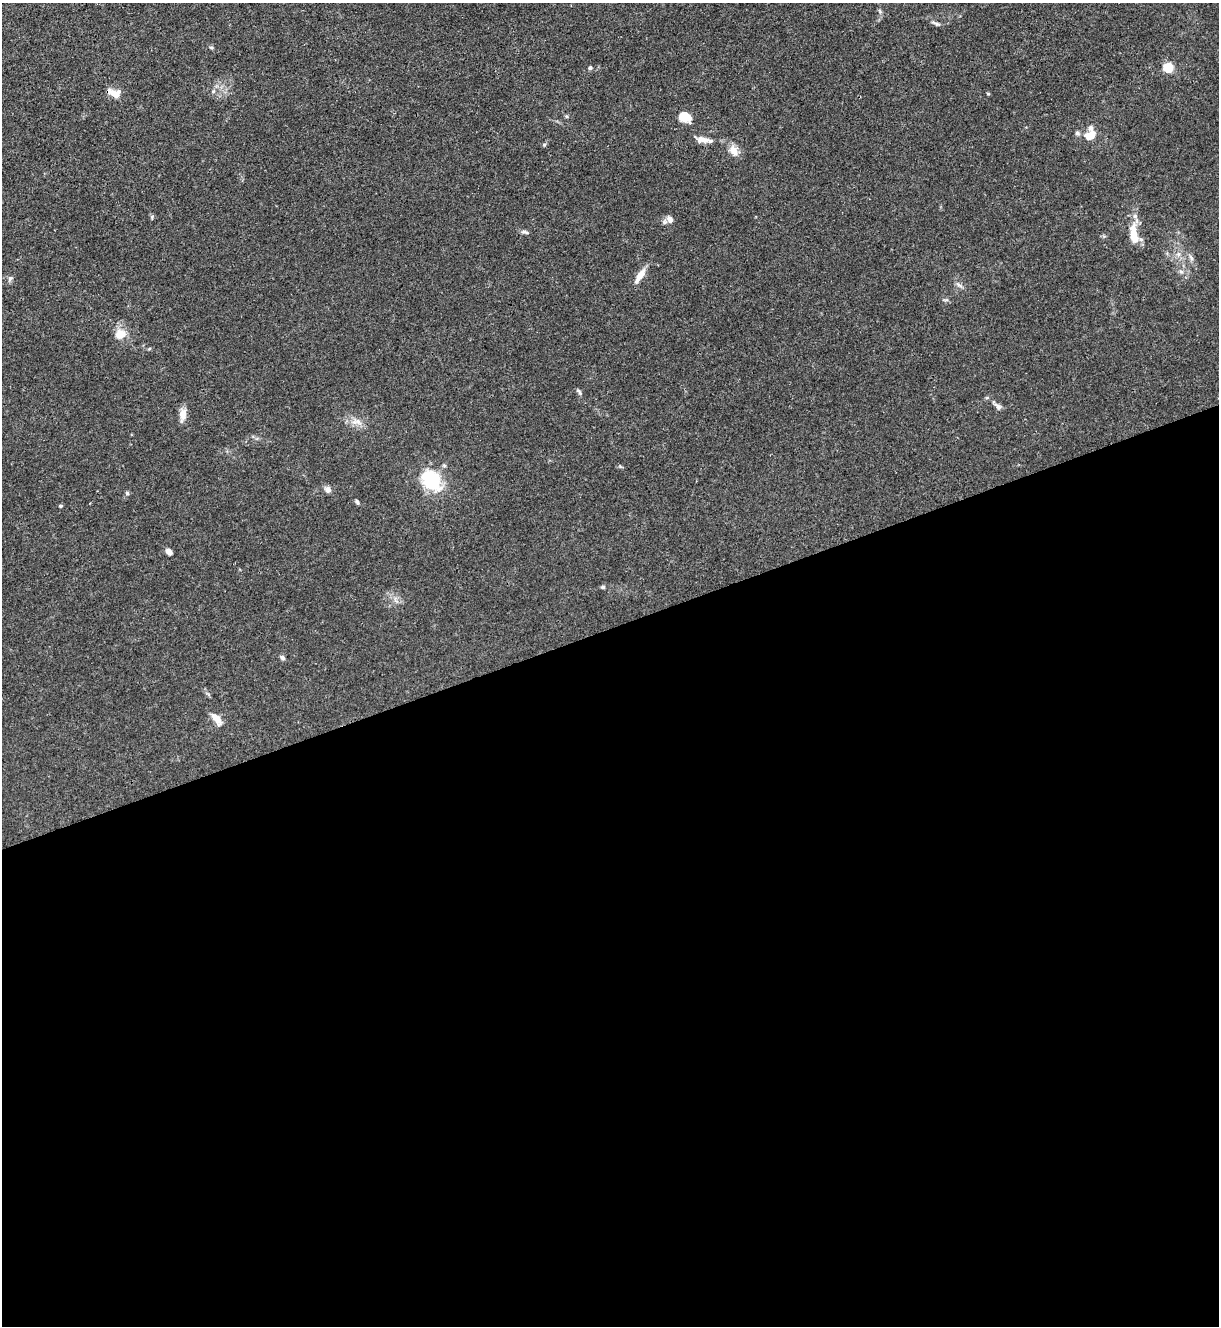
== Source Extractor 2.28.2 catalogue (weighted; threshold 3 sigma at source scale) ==
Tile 15 of 4 x 4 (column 3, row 4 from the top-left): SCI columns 2582-3798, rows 4-1327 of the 5287 x 5305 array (HDU 1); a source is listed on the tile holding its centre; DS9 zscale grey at full resolution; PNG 1221 x 1328 px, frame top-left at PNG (2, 3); no overlay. Shown black and unused: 53% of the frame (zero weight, under 3 of 4 exposures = <1% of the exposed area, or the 3 px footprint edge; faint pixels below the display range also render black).
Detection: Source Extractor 2.28.2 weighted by HDU 2 'WHT'; one run over the whole footprint, this tile lists its part. Background 0.0304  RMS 0.0027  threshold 0.012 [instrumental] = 3 sigma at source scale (4.5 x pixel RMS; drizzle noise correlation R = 1.50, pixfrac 1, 0.05/0.05 arcsec/px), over >= 5 px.
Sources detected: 40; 1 inside a brighter object's white glare — not listed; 4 inside a brighter listed object's ellipse — not listed separately; the other 35 listed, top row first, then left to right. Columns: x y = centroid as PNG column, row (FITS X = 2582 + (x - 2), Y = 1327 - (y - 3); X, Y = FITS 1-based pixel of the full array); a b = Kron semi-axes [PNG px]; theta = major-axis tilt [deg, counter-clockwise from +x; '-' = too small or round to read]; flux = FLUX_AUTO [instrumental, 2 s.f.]
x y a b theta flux
936 23 15 5 -22 0.79
211 47 6 4 -1 0.33
1169 67 5 5 - 19
590 68 5 4 - 0.55
114 93 16 8 -27 3
988 94 5 3 - 0.23
685 117 13 10 -26 4.2
1091 128 9 6 -81 1.2
1077 133 7 5 2 0.54
1089 137 12 8 -36 2.1
702 139 16 7 -5 1.8
734 150 14 9 -61 2.5
670 219 10 8 -54 1.3
525 232 11 5 -12 0.67
1134 235 25 11 -78 5.4
1178 254 7 4 90 0.68
1191 258 9 5 -62 0.77
640 275 19 7 56 2.9
10 278 8 6 55 0.67
959 285 12 3 -28 0.63
123 334 15 9 -52 2.9
579 392 10 4 -54 0.52
987 398 5 3 - 0.29
998 406 11 6 -46 0.99
183 415 16 8 82 2.1
358 421 12 7 -36 1.7
430 479 15 12 -8 14
328 490 9 7 -69 1
127 493 5 5 - 0.42
357 502 6 4 -55 0.51
61 506 5 4 - 0.31
169 551 8 6 -37 1.2
602 587 6 4 0 0.39
282 657 7 5 -47 0.59
218 720 13 8 -73 2.1
Unlisted compact peaks at least as high as the median listed source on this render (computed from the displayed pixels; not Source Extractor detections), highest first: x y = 544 145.